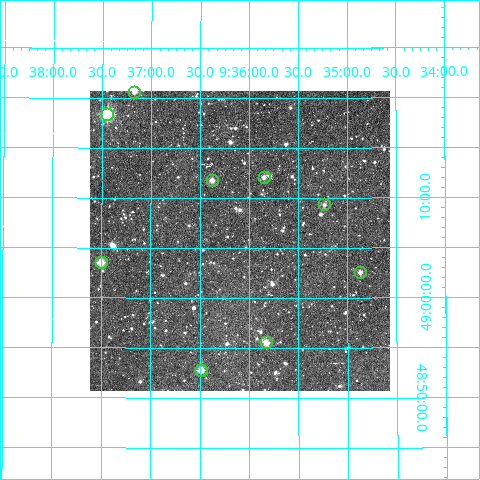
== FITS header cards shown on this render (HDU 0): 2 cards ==
NAXIS1  =                  300
NAXIS2  =                  300

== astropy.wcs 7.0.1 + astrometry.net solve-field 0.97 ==
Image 300 x 300 px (HDU 0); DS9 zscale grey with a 90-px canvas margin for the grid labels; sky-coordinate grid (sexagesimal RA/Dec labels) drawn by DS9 from the SOLVED WCS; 9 Tycho-2 reference stars matched to detected sources circled (green)
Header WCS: RA---TAN/DEC--TAN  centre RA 09:36:06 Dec +49:06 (144.02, +49.10 deg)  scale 6 arcsec/px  FOV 30.0' x 30.0'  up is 0 deg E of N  parity normal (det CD < 0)
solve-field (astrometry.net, Tycho-2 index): VERIFIED the header's WCS against the Tycho-2 star catalogue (verified at 2 index scales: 8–9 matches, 0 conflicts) and refined it, rather than solving blind
Solved WCS: RA---TAN-SIP/DEC--TAN-SIP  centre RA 09:36:06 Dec +49:06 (144.02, +49.10 deg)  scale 6 arcsec/px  FOV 30.0' x 30.0'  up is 0 deg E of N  parity normal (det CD < 0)
The solver's refit moves the header's centre by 1.4 arcsec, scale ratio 0.9996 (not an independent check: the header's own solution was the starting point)
Tycho-2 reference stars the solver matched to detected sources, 9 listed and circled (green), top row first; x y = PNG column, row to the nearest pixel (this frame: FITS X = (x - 90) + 1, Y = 300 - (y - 91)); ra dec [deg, ICRS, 3 dp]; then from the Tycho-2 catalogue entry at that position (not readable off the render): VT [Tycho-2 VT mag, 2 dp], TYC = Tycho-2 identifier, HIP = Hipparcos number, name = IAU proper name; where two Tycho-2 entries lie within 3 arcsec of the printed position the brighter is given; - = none
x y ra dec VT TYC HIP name
134 92 144.293 +49.344 11.92 3429-753-1 - -
107 114 144.361 +49.306 8.65 3429-1220-1 47221 -
264 177 143.962 +49.201 11.90 3429-1316-1 - -
212 180 144.094 +49.196 11.70 3429-1013-1 - -
324 204 143.808 +49.155 12.39 3429-1478-1 - -
101 262 144.375 +49.059 10.53 3429-768-1 - -
360 272 143.717 +49.042 11.92 3429-1458-1 - -
266 342 143.956 +48.926 11.36 3429-1671-1 - -
201 370 144.122 +48.879 11.23 3429-424-1 - -